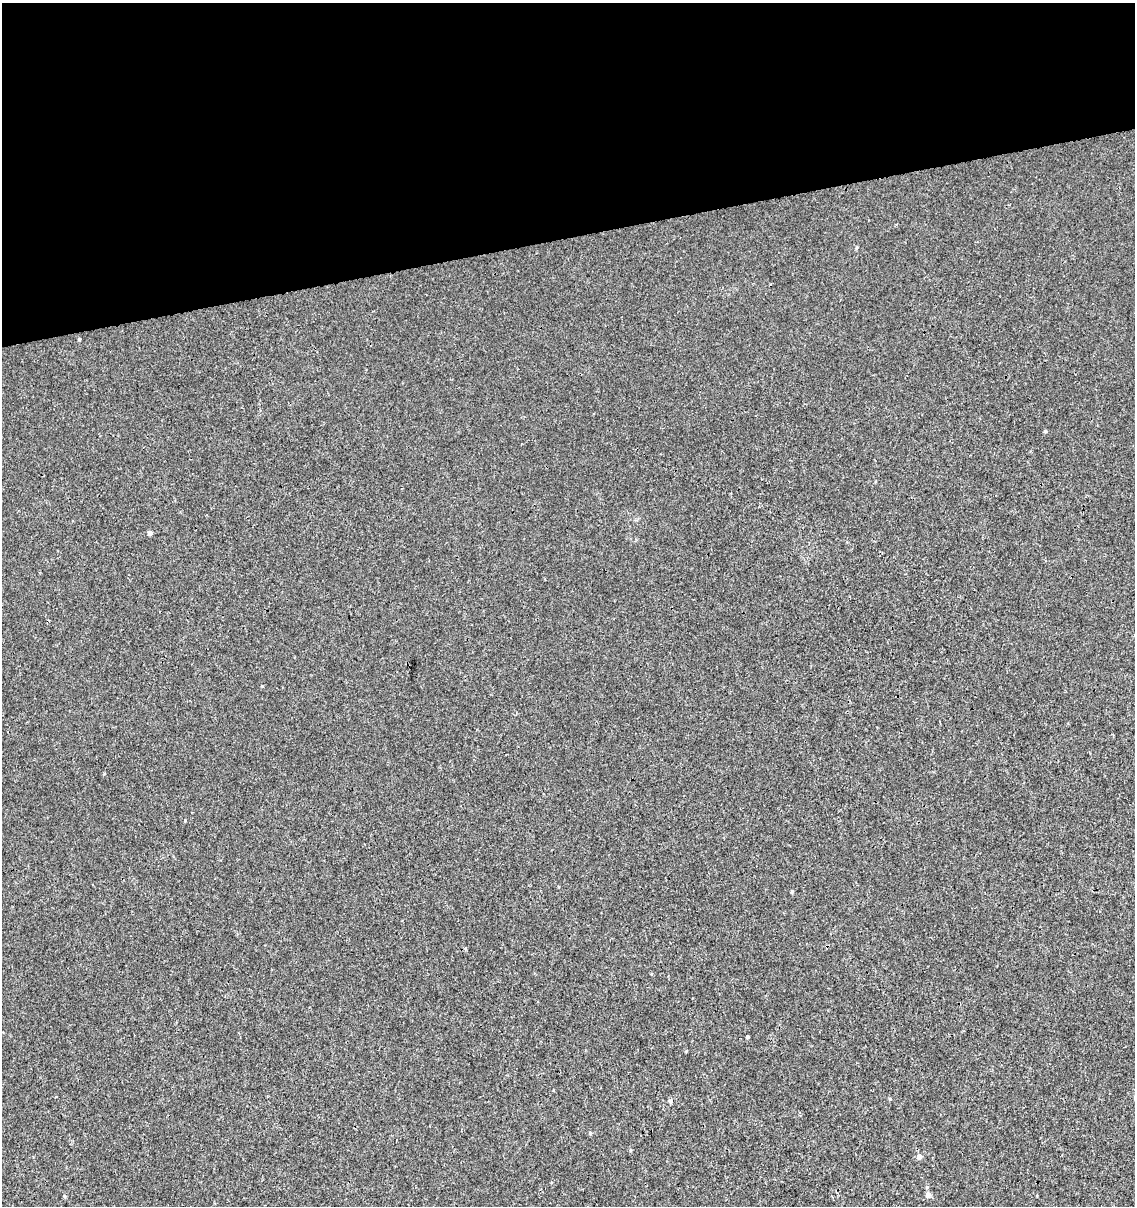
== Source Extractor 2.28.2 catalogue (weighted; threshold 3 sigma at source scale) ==
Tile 3 of 4 x 4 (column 3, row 1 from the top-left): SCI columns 2344-3476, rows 3659-4862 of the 4644 x 4910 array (HDU 1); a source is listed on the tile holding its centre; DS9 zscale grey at full resolution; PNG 1137 x 1208 px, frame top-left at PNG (2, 3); no overlay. Shown black and unused: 20% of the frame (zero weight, under 3 of 4 exposures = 4% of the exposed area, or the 3 px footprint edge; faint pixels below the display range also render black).
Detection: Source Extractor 2.28.2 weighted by HDU 2 'WHT'; one run over the whole footprint, this tile lists its part. Background 5.43e-06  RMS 0.0026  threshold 0.0117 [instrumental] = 3 sigma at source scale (4.5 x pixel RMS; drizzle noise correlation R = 1.50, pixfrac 1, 0.0396/0.0396 arcsec/px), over >= 5 px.
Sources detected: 14; all 14 listed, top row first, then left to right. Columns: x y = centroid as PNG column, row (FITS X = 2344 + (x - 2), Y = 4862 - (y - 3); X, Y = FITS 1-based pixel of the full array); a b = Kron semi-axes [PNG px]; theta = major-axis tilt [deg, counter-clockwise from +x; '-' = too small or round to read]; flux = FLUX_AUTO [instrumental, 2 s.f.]
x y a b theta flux
79 339 4 3 - 0.38
1045 431 4 3 - 0.36
150 533 5 4 - 0.94
185 820 3 3 - 0.23
792 892 4 3 - 0.3
651 974 4 3 - 0.19
747 1037 3 3 - 0.42
890 1099 5 3 - 0.25
670 1101 6 4 -74 0.51
590 1133 4 4 - 0.33
919 1157 5 5 - 1.3
927 1187 5 4 - 0.32
928 1195 5 5 - 1.3
64 1196 6 4 -88 0.3
Unlisted compact peaks at least as high as the median listed source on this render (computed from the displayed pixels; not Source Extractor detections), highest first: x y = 262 686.